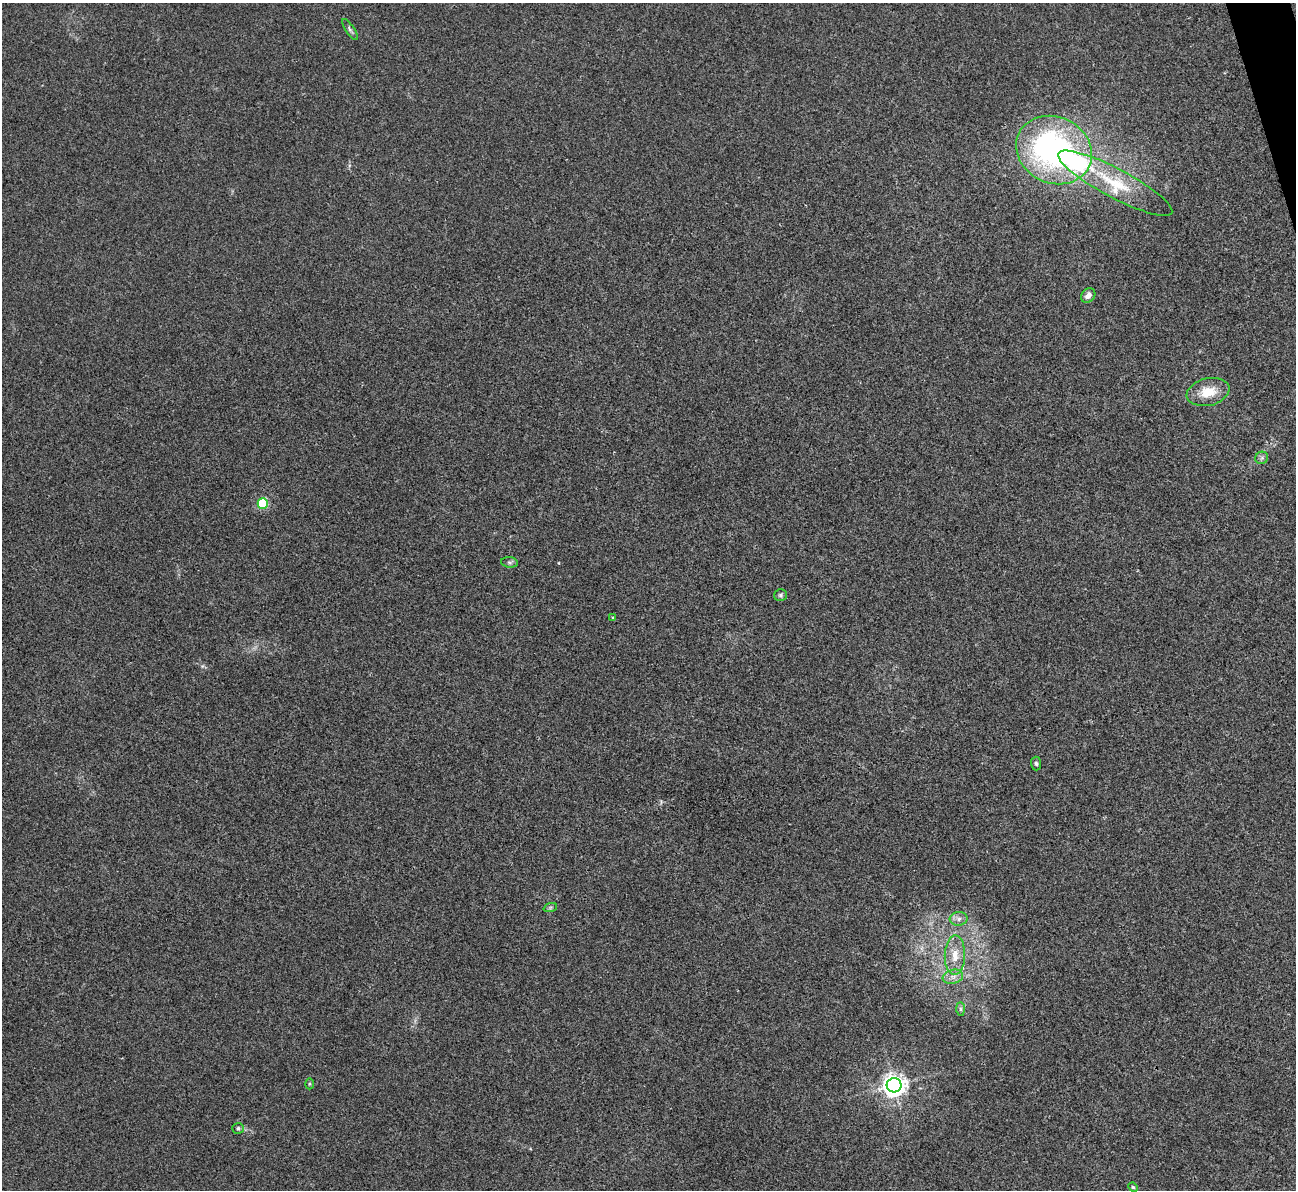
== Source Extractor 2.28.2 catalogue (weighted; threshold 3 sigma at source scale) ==
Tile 10 of 4 x 4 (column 2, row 3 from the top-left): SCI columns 1298-2591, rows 1455-2642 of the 5180 x 5164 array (HDU 1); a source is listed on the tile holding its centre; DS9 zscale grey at full resolution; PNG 1298 x 1192 px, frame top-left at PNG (2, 3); each listed source drawn as its Kron ellipse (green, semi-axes under 4 px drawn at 4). Shown black and unused: <1% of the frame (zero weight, under 3 of 4 exposures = <1% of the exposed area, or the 3 px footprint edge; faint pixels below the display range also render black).
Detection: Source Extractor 2.28.2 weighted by HDU 2 'WHT'; one run over the whole footprint, this tile lists its part. Background 0.0653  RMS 0.005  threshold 0.0223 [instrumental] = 3 sigma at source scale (4.5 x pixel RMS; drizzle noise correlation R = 1.50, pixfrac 1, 0.05/0.05 arcsec/px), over >= 5 px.
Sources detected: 22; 2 inside a brighter listed object's ellipse — not listed separately; the other 20 listed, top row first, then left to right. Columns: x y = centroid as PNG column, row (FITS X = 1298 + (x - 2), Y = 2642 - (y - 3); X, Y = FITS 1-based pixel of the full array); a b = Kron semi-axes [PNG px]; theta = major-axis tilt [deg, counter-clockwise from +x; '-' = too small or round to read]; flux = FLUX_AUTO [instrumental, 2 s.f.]
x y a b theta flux
350 29 12 4 -56 1.2
1054 150 39 33 -26 130
1115 183 64 14 -28 23
1088 295 8 6 48 2.9
1208 392 22 13 12 10
1262 458 7 6 - 1.1
263 503 5 5 - 34
509 562 8 5 -6 1.1
780 595 6 6 - 0.94
613 618 4 4 - 0.45
1036 764 7 5 -86 0.91
550 908 7 4 19 0.91
959 919 9 7 2 2.2
955 955 20 10 89 8.1
953 977 10 7 11 2.8
961 1009 7 4 -89 0.91
309 1084 5 3 - 0.5
894 1085 7 7 - 410
238 1128 6 5 - 1.1
1133 1187 5 4 - 0.6